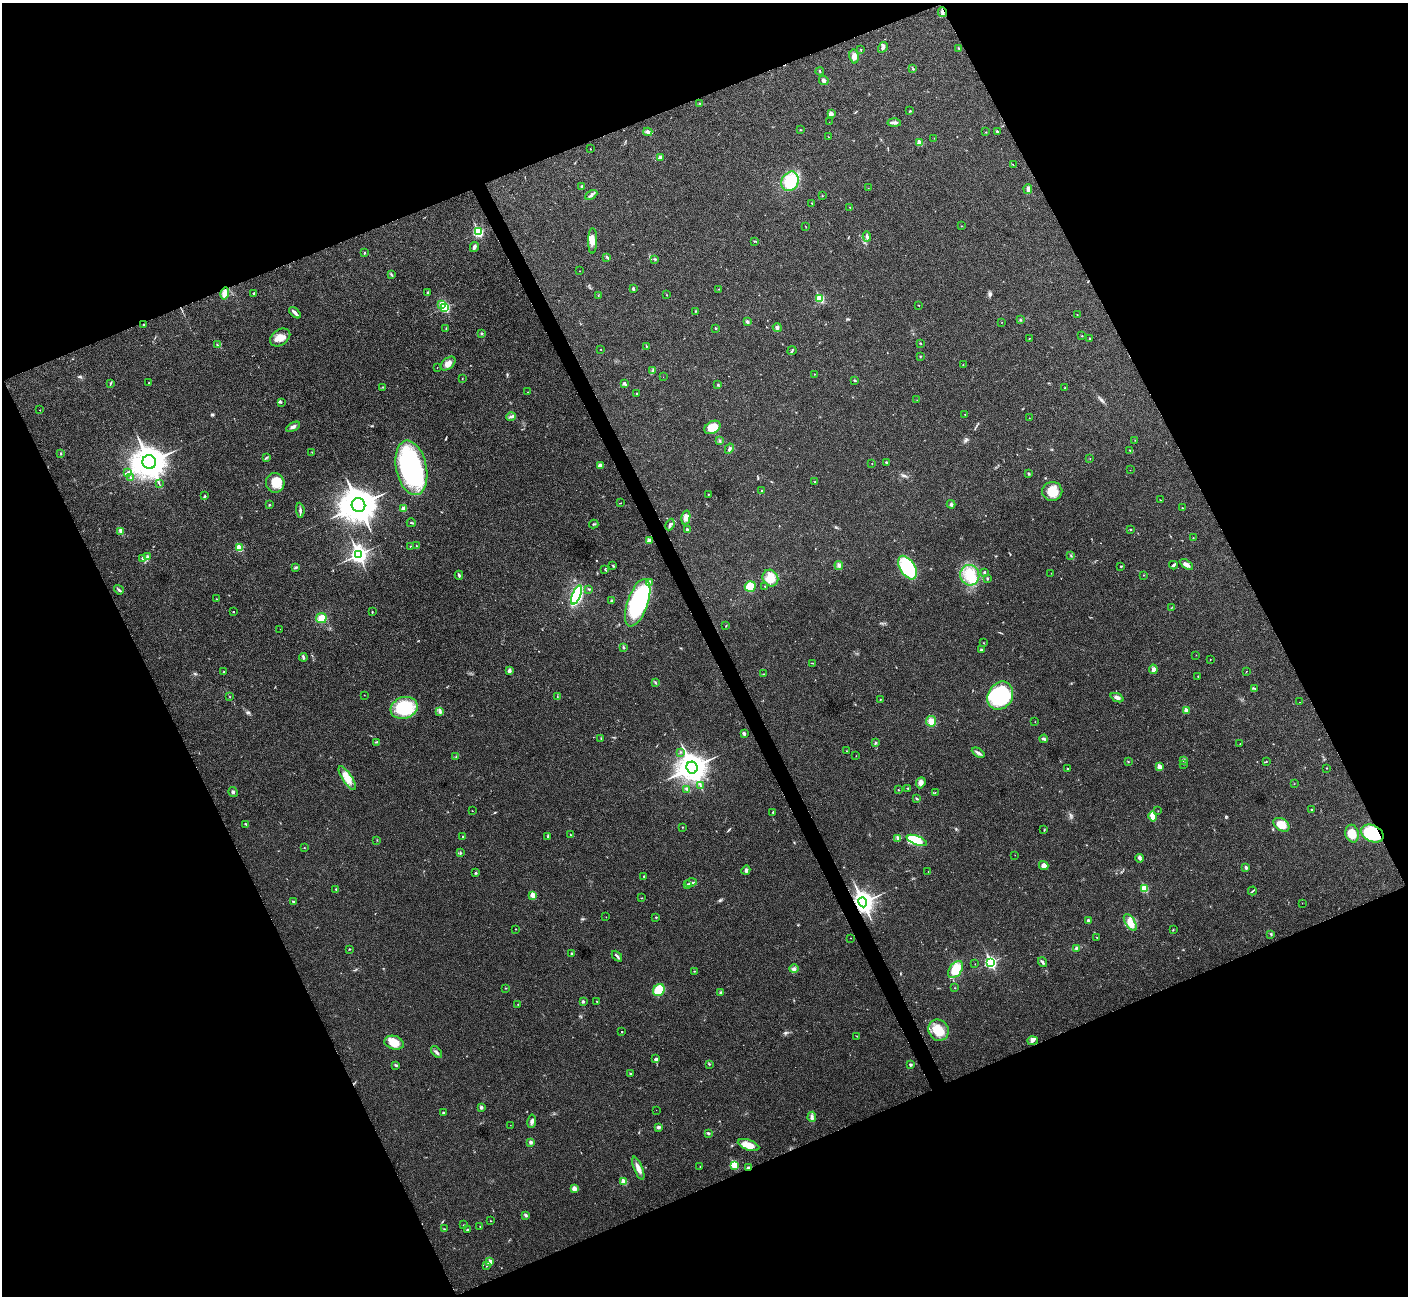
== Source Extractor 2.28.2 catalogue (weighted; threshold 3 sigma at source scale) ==
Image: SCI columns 3-5623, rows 156-5330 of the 5630 x 5618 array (HDU 1 of 3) = the unmasked area's bounding box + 8 px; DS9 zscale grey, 4 x 4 block average (1 PNG px = mean of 4 x 4 image px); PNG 1410 x 1298 px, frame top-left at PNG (2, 3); each listed source drawn as its Kron ellipse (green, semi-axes under 4 px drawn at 4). Shown black and unused: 44% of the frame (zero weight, under 3 of 4 exposures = <1% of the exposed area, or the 3 px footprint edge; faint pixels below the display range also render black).
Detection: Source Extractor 2.28.2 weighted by HDU 2 'WHT'. Background 0.0219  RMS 0.0039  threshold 0.0177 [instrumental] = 3 sigma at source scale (4.5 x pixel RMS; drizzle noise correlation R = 1.50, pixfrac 1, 0.05/0.05 arcsec/px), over >= 5 px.
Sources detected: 348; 1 inside a brighter object's white glare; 2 cosmic-ray / hot-pixel residue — neither listed nor drawn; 2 coinciding with a brighter row at this scale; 12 inside a brighter listed object's ellipse — not listed separately; the other 331 listed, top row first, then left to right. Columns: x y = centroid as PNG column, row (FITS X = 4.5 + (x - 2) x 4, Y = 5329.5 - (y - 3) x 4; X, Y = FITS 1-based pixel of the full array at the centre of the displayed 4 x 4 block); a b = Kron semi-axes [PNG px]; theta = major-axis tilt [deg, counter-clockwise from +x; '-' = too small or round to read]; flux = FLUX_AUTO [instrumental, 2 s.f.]
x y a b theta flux
942 12 5 2 - 6.8
883 47 6 3 59 5.9
959 48 2 2 - 1.2
860 49 2 2 - 0.97
854 56 7 4 -81 13
913 69 2 2 - 1.7
820 71 4 2 - 2
824 80 5 3 - 6.9
700 103 3 2 - 1.4
910 111 3 2 - 1.6
831 114 2 2 - 16
829 122 2 2 - 0.39
894 122 6 3 -3 7.1
801 130 2 2 - 1
997 131 3 2 - 3
648 132 4 3 - 7.3
986 132 2 2 - 0.65
828 137 2 2 - 0.82
934 138 2 2 - 0.67
920 143 2 2 - 53
591 149 2 2 - 0.9
660 158 3 3 - 9.1
1013 165 2 2 - 0.53
790 181 10 8 63 81
582 186 3 2 - 2.6
868 188 2 2 - 0.69
1028 189 5 3 - 7.3
591 195 6 3 28 5.7
822 196 2 2 - 1.1
812 203 2 2 - 1.2
850 207 2 2 - 0.55
961 226 2 2 - 0.88
806 227 2 2 - 0.58
478 232 3 2 - 250
867 236 5 2 - 5.1
593 241 13 4 90 15
754 241 2 2 - 1.4
474 247 5 3 - 7.4
364 253 3 2 - 1.6
607 257 3 2 - 2.7
655 259 2 2 - 2.4
580 271 2 2 - 0.53
391 275 2 2 - 1.2
633 288 3 2 - 3
719 289 2 2 - 1.2
225 293 6 3 76 23
254 293 2 2 - 3.5
428 293 3 2 - 2.8
666 295 2 2 - 1
598 296 2 2 - 1.1
820 298 2 2 - 130
441 304 2 2 - 27
919 305 2 2 - 0.62
445 307 2 2 - 240
696 311 2 2 - 0.8
295 313 7 2 -42 9.2
1077 314 2 2 - 1
1020 320 2 2 - 1
747 322 3 2 - 3.6
1002 322 2 2 - 0.62
144 324 2 2 - 1.9
716 328 2 2 - 5
777 328 5 3 - 4.1
446 329 2 2 - 0.99
482 333 2 2 - 2.1
1082 336 2 2 - 1.3
280 337 11 7 35 22
1029 338 2 2 - 0.81
1089 338 2 2 - 1.3
920 343 3 2 - 1.4
217 345 3 2 - 1.6
646 346 2 2 - 1.3
601 349 2 2 - 0.78
792 351 5 2 - 1.9
920 357 2 2 - 0.85
448 364 9 5 41 15
963 364 2 2 - 1
437 368 2 2 - 0.5
653 370 2 2 - 1.9
814 374 2 2 - 0.82
663 377 2 2 - 0.35
462 379 2 2 - 0.9
855 381 3 2 - 1.9
111 383 2 2 - 1.4
149 383 2 2 - 1
624 383 4 2 - 3.6
718 385 3 2 - 1.8
383 387 3 2 - 1.8
1065 388 3 2 - 2
528 392 2 2 - 0.7
637 393 2 2 - 1.4
917 400 2 2 - 0.73
281 402 3 2 - 2
40 410 2 2 - 0.48
965 414 2 2 - 0.63
511 417 5 2 - 3.9
1029 418 2 2 - 0.59
293 427 7 3 28 6.7
712 427 8 6 30 46
1135 440 2 2 - 0.63
720 441 3 2 - 1.8
729 449 5 2 - 6
1130 450 3 2 - 1.3
312 452 2 2 - 0.95
61 454 3 2 - 1.7
266 458 4 2 - 2.3
1090 458 2 2 - 0.56
149 462 7 6 - 4400
886 462 2 2 - 3.1
872 464 2 2 - 0.8
600 466 4 3 - 8.8
411 468 27 15 -78 360
1130 470 2 2 - 0.46
128 472 2 2 - 1
1029 474 3 2 - 1.9
131 477 2 2 - 1.7
815 482 2 2 - 0.97
159 483 3 2 - 1.9
275 483 10 9 - 37
761 490 2 2 - 1.3
1052 491 10 9 - 36
708 494 2 2 - 1.3
205 496 3 2 - 2.2
1160 500 2 2 - 0.54
621 503 2 2 - 0.62
951 504 4 3 - 3.7
269 505 2 2 - 2
358 505 7 6 - 5400
403 508 4 3 - 7.4
1182 508 2 2 - 0.98
300 510 7 2 -85 5.5
686 518 7 4 78 11
411 523 4 2 - 2
594 524 5 2 - 2.4
670 525 6 2 66 4.1
687 530 4 3 - 4.7
1131 530 2 2 - 1.3
121 532 4 2 - 3.2
1193 538 2 2 - 0.92
649 541 2 2 - 34
410 546 2 2 - 0.9
416 546 2 2 - 0.78
239 548 2 2 - 93
358 555 4 3 - 1000
1071 555 3 2 - 1.6
147 556 3 2 - 2.8
142 558 2 2 - 6.8
1186 564 7 3 -32 8.6
839 565 4 2 - 4.3
1173 565 4 2 - 5.9
613 566 3 2 - 1.8
1121 566 2 2 - 1.8
296 567 3 2 - 3.5
908 568 13 7 -58 120
605 570 3 2 - 1.3
984 572 2 2 - 2.4
1051 573 2 2 - 0.61
459 575 4 2 - 3.1
970 575 10 9 - 42
1143 575 2 2 - 0.93
770 578 8 7 - 31
988 579 3 2 - 2.1
649 582 3 3 - 3.5
765 586 2 2 - 0.85
750 587 5 5 - 43
589 589 2 2 - 1.7
119 590 5 2 - 4.1
576 595 10 4 68 190
217 599 2 2 - 0.74
611 601 3 3 - 2.6
638 603 25 10 71 250
1172 607 3 2 - 1.2
234 611 2 2 - 1.1
372 612 2 2 - 1.4
321 618 5 5 - 25
726 626 2 2 - 0.81
280 629 2 2 - 0.44
983 643 2 2 - 0.81
623 647 2 2 - 1.7
981 650 2 2 - 7.8
1196 655 2 2 - 0.57
303 657 4 2 - 3.5
1210 659 2 2 - 0.76
813 663 3 2 - 1.4
1153 669 4 2 - 13
509 671 3 2 - 7.3
224 672 2 2 - 1.6
1246 672 2 2 - 0.66
763 674 2 2 - 0.64
1198 676 3 2 - 1
656 683 2 2 - 0.97
1254 688 4 2 - 1.9
364 695 2 2 - 0.69
1000 696 15 12 57 210
230 697 2 2 - 0.8
557 697 2 2 - 1
1117 698 7 3 -23 9
880 700 2 2 - 1.1
1299 702 2 2 - 0.79
404 708 14 10 18 140
1186 710 2 2 - 36
439 711 2 2 - 2.1
931 721 5 5 - 19
1035 722 2 2 - 0.62
744 734 3 3 - 3
601 738 3 2 - 1.7
1044 739 4 2 - 5
376 742 3 2 - 1.9
875 743 3 2 - 2.7
1240 744 2 2 - 0.64
847 751 2 2 - 0.89
680 752 2 2 - 1.1
978 753 7 3 -31 6.2
456 756 2 2 - 0.87
856 756 2 2 - 0.7
1184 760 2 2 - 1.6
1128 762 2 2 - 1
1266 762 3 2 - 1.5
1183 764 2 2 - 1.2
692 767 6 5 - 3400
1159 767 2 2 - 38
1067 768 2 2 - 1.4
1327 768 2 2 - 1
347 778 13 5 -56 29
921 783 6 4 67 9
1294 784 2 2 - 0.75
700 785 2 2 - 1
908 788 3 2 - 1.5
687 789 3 2 - 2.3
898 790 2 2 - 1.5
233 792 5 3 - 4
935 792 2 2 - 0.66
916 798 3 2 - 2.3
1312 809 2 2 - 1.3
472 811 2 2 - 0.59
1158 811 2 2 - 0.58
773 812 2 2 - 3
1152 816 5 2 - 35
246 824 4 2 - 2.5
1281 825 9 6 -33 33
682 827 2 2 - 0.88
1044 830 2 2 - 1.2
570 834 2 2 - 1.1
1352 834 9 6 -77 36
1372 834 12 8 -26 140
547 836 3 2 - 2.1
463 837 2 2 - 2.7
898 838 4 2 - 2.9
377 840 2 2 - 0.67
917 840 11 4 -21 59
304 848 2 2 - 1.2
460 853 3 2 - 1.9
1015 855 2 2 - 0.41
1140 858 4 3 - 4.3
1044 865 5 4 - 11
1246 867 3 2 - 4.3
746 870 5 4 - 4.6
928 872 2 2 - 0.64
476 873 3 2 - 2
643 876 2 2 - 1.6
691 883 6 2 11 4.3
688 885 3 2 - 4.6
1144 888 2 2 - 100
336 889 2 2 - 1.6
1252 891 4 2 - 2.1
533 895 2 2 - 55
641 898 2 2 - 0.94
293 902 3 2 - 1.7
863 902 5 4 - 1500
1302 903 2 2 - 0.35
606 917 2 2 - 0.68
656 917 2 2 - 4
1088 921 3 2 - 4.3
1130 923 9 4 -57 24
516 929 2 2 - 1.1
1173 930 3 2 - 1.2
1271 934 2 2 - 1.1
851 938 2 2 - 0.49
1097 938 2 2 - 0.91
1076 948 2 2 - 1.9
350 949 2 2 - 1.8
571 953 3 2 - 2.2
617 956 6 2 -47 4.1
990 962 3 2 - 410
1042 962 5 2 - 4.5
975 964 2 2 - 0.56
794 969 4 3 - 5.5
956 969 10 6 54 59
694 971 2 2 - 0.89
505 988 2 2 - 1
955 988 2 2 - 0.86
659 990 6 5 - 53
721 993 4 3 - 3.5
583 1001 3 3 - 3.4
596 1001 2 2 - 0.74
518 1004 2 2 - 0.7
938 1030 11 10 - 49
622 1032 2 2 - 1.4
857 1036 2 2 - 0.89
1032 1041 5 4 - 6.4
394 1043 10 6 -16 34
437 1052 7 2 -47 5.5
656 1059 3 3 - 5.4
709 1064 3 2 - 1.8
396 1065 3 2 - 2
911 1065 3 2 - 4.7
630 1074 3 2 - 1.7
481 1107 2 2 - 11
656 1110 2 2 - 0.61
444 1113 3 2 - 2.2
812 1117 5 3 - 5.6
532 1121 7 3 81 6.9
510 1125 2 2 - 0.47
659 1127 4 3 - 4.3
708 1133 3 3 - 3
531 1142 2 2 - 17
749 1145 11 5 -19 26
734 1165 2 2 - 110
700 1167 2 2 - 0.7
748 1167 3 2 - 3.1
638 1168 12 3 -68 14
624 1182 2 2 - 52
574 1188 3 3 - 14
526 1215 3 3 - 3.7
491 1221 2 2 - 0.87
464 1225 2 2 - 1.1
480 1227 2 2 - 0.8
444 1229 2 2 - 1.1
467 1230 2 2 - 2.2
490 1262 2 2 - 31
487 1265 4 2 - 2.8
Overlapping masked pixels (flux is a lower limit): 5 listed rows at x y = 942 12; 225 293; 1372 834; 863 902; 748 1167
Diffuse or blended objects may show on this block-average render without a row.